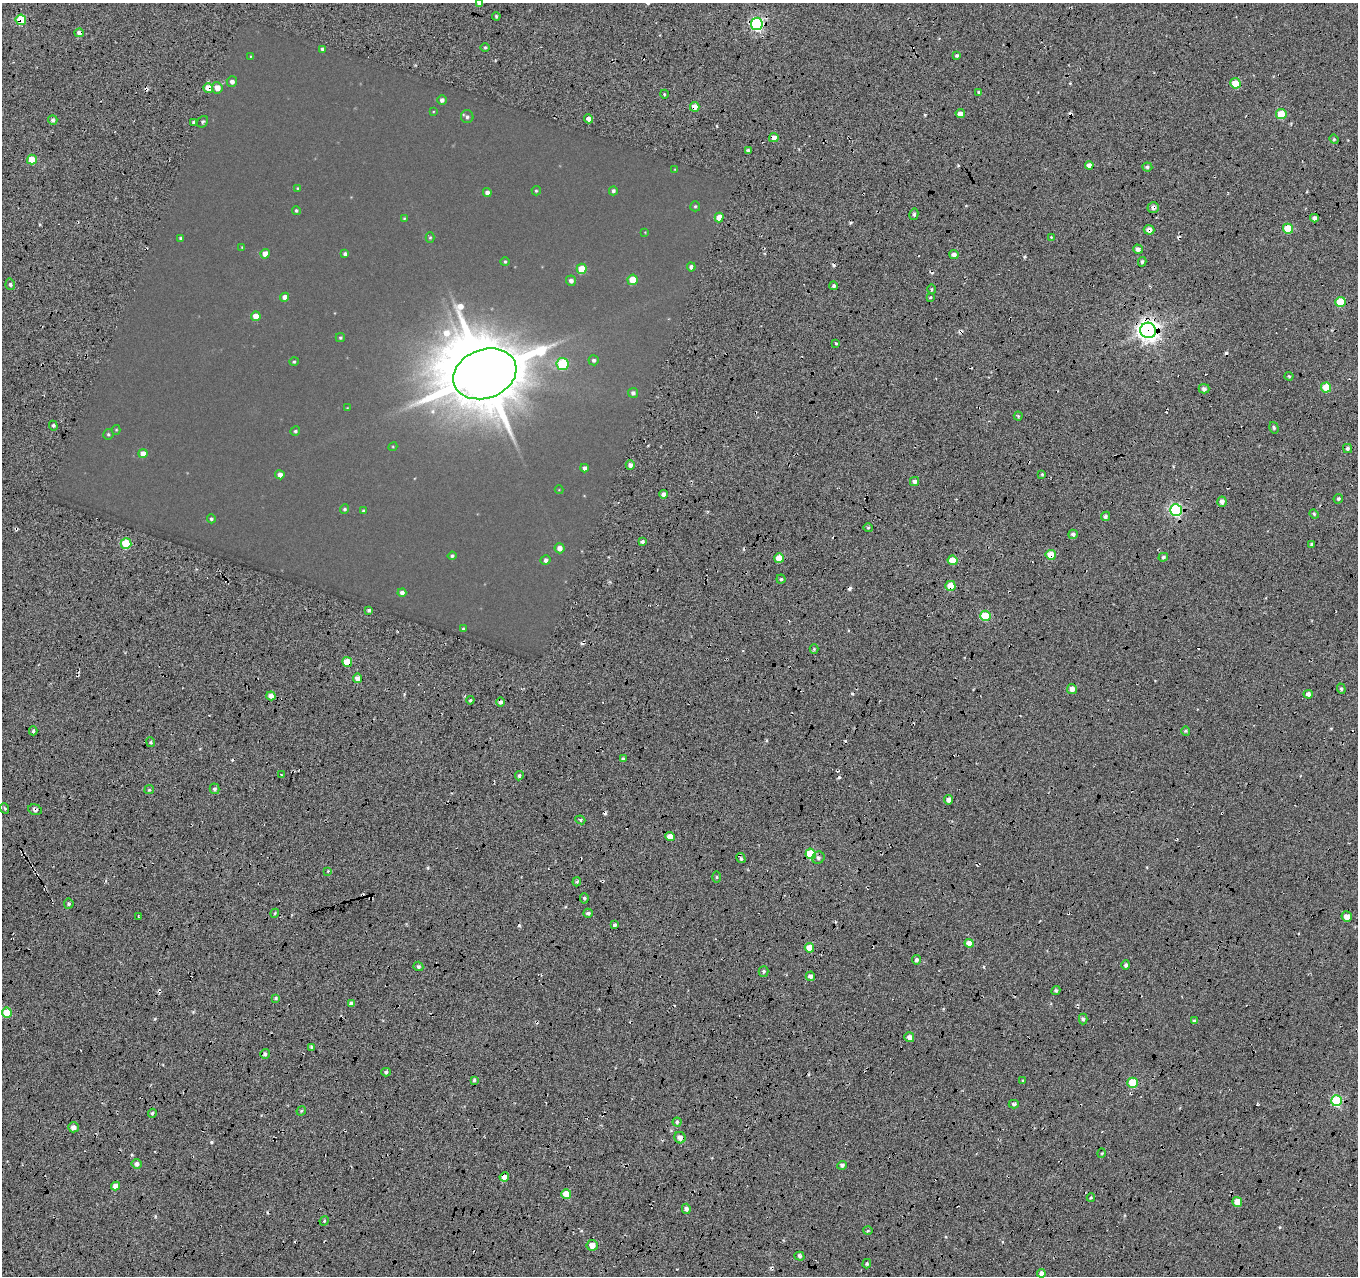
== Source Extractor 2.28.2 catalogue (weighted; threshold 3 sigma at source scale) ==
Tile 7 of 4 x 4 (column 3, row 2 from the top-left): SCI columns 2741-4096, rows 2839-4112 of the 5467 x 5614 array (HDU 1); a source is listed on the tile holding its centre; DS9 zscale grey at full resolution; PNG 1360 x 1278 px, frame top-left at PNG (2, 3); each listed source drawn as its Kron ellipse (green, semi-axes under 4 px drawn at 4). Shown black and unused: <1% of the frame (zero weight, under 5 of 17 exposures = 2% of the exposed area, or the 3 px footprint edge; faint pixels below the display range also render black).
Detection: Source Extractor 2.28.2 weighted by HDU 2 'WHT'; one run over the whole footprint, this tile lists its part. Background -0.198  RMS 0.13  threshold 0.535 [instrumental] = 3 sigma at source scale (4.09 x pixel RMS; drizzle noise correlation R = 1.36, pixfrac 0.8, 0.0396/0.0396 arcsec/px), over >= 5 px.
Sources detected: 224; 3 too faint to see at this stretch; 1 inside a brighter object's white glare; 22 cosmic-ray / hot-pixel residue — neither listed nor drawn; the other 198 listed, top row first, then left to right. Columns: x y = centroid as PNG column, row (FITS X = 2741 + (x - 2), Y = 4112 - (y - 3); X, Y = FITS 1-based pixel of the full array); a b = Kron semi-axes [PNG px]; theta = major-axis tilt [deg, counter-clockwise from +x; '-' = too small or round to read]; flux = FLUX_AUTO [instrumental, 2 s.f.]
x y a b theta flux
479 3 4 4 - 21
496 16 4 4 - 13
21 20 5 5 - 330
757 24 6 6 - 1900
79 33 4 4 - 53
485 47 4 3 - 12
322 49 4 3 - 16
957 55 3 3 - 14
251 56 4 3 - 6.2
232 82 5 5 - 33
1236 83 5 5 - 170
208 88 5 4 - 130
217 88 5 5 - 83
979 92 3 3 - 15
664 94 4 3 - 9.5
442 100 4 4 - 29
695 107 5 4 - 77
433 112 4 3 - 6.2
960 114 5 4 - 55
1281 114 5 5 - 270
467 117 6 6 - 23
588 119 5 4 - 48
53 120 5 4 - 25
194 122 4 3 - 28
203 122 6 5 - 17
774 138 5 4 - 53
1334 139 5 4 - 14
748 151 4 3 - 21
32 160 5 5 - 230
1089 165 4 4 - 49
1147 167 5 4 - 20
675 169 4 3 - 6.5
298 188 4 3 - 8
536 191 5 4 - 10
613 191 4 4 - 20
487 193 4 4 - 28
695 206 5 5 - 11
1153 208 6 5 - 35
296 211 4 4 - 12
914 214 6 4 77 20
719 217 5 4 - 110
404 218 4 3 - 8.4
1314 218 4 4 - 43
1288 229 5 5 - 280
1149 230 5 4 - 52
645 232 3 3 - 4.6
430 237 5 4 - 11
1051 237 3 3 - 7.8
181 238 4 4 - 17
242 247 4 4 - 5.9
1138 249 5 4 - 39
265 254 4 4 - 85
345 254 4 4 - 21
954 254 4 4 - 44
505 262 5 4 - 12
1142 262 5 3 - 18
691 267 4 4 - 28
582 269 5 5 - 190
632 280 5 5 - 180
571 281 5 5 - 33
10 284 6 4 -77 18
834 286 4 4 - 19
932 289 5 3 - 12
285 297 4 4 - 55
930 297 4 3 - 11
1340 302 5 5 - 370
256 316 5 5 - 98
1148 330 8 7 - 7200
340 338 4 4 - 11
836 343 4 2 - 8.1
594 360 5 5 - 20
294 362 4 4 - 13
562 364 6 6 - 570
485 374 32 24 20 69000
1289 376 4 4 - 12
1326 387 5 5 - 260
1204 389 5 4 - 30
633 393 5 5 - 26
347 408 4 4 - 5.7
1018 416 4 4 - 12
53 426 5 4 - 15
1274 428 6 4 -72 19
116 430 5 4 - 7.9
295 431 5 4 - 14
108 434 5 5 - 13
393 447 4 4 - 7.4
1347 448 4 4 - 19
143 454 4 4 - 71
630 465 5 4 - 38
584 468 4 4 - 29
1042 474 3 3 - 10
280 475 4 4 - 56
914 482 5 4 - 30
559 490 4 4 - 5.5
664 494 4 4 - 37
1338 499 5 4 - 19
1222 502 5 4 - 49
345 509 5 4 - 15
1176 510 6 6 - 1600
363 511 4 3 - 10
1314 514 5 4 - 13
1105 516 5 4 - 28
211 519 4 4 - 15
868 527 5 3 - 14
1073 534 5 4 - 26
642 542 4 3 - 23
126 544 5 5 - 370
1312 544 3 3 - 25
559 548 5 5 - 59
1051 555 5 5 - 220
452 556 4 4 - 17
1163 557 5 4 - 21
779 558 5 5 - 160
546 560 5 5 - 24
953 560 5 5 - 170
781 579 4 4 - 17
950 586 5 5 - 160
402 593 4 4 - 32
369 610 3 3 - 16
985 616 5 5 - 400
463 629 4 3 - 11
814 649 4 4 - 12
347 662 5 5 - 210
358 678 5 4 - 70
1072 689 5 5 - 48
1341 689 5 4 - 18
1308 694 4 4 - 35
271 696 4 4 - 71
470 700 4 3 - 14
501 702 4 4 - 34
33 731 4 3 - 17
1186 731 5 4 - 13
151 742 5 3 - 14
623 759 4 4 - 13
281 774 3 2 - 8.8
519 776 5 4 - 22
214 789 5 5 - 21
149 790 5 4 - 13
948 800 4 4 - 55
4 808 5 3 - 13
35 810 7 5 -14 29
580 820 5 4 - 14
670 837 5 4 - 110
811 854 5 5 - 370
741 858 5 3 - 21
818 858 6 6 - 33
328 871 3 3 - 8.6
716 877 5 3 - 12
577 882 4 3 - 14
584 898 5 4 - 16
69 904 5 4 - 19
275 913 4 3 - 11
588 913 5 4 - 21
138 916 3 2 - 8.7
1347 917 5 5 - 81
614 925 4 4 - 22
969 943 4 4 - 100
809 948 5 4 - 200
916 960 5 4 - 27
1126 965 4 4 - 25
418 966 5 4 - 23
764 971 5 5 - 20
810 976 5 4 - 52
1056 991 5 4 - 18
276 998 3 3 - 13
351 1003 4 4 - 40
7 1012 5 5 - 210
1083 1019 5 4 - 22
1194 1021 4 3 - 19
909 1037 5 5 - 53
311 1047 4 3 - 12
265 1054 5 4 - 24
386 1072 4 4 - 20
474 1080 4 4 - 17
1023 1080 4 3 - 9.8
1132 1083 5 5 - 410
1337 1101 5 5 - 810
1014 1104 5 4 - 24
301 1111 5 4 - 14
152 1113 4 4 - 19
677 1122 4 4 - 17
73 1127 5 5 - 56
680 1138 6 5 - 64
1102 1153 5 3 - 11
137 1164 5 5 - 39
842 1165 5 4 - 30
504 1177 5 4 - 78
116 1186 4 4 - 84
566 1194 5 5 - 170
1091 1198 4 3 - 10
1237 1202 5 4 - 170
686 1209 5 4 - 35
324 1221 5 4 - 12
868 1231 5 3 - 12
592 1245 5 5 - 97
799 1256 5 4 - 21
867 1264 5 4 - 14
1041 1273 4 4 - 52
Overlapping masked pixels (flux is a lower limit): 18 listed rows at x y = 21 20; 757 24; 79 33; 208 88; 695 107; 1153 208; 1149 230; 1340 302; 1148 330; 1051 555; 950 586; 347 662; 501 702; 35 810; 741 858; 810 976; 680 1138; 504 1177
Isophote crosses this tile's border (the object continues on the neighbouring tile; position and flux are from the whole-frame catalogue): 1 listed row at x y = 479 3